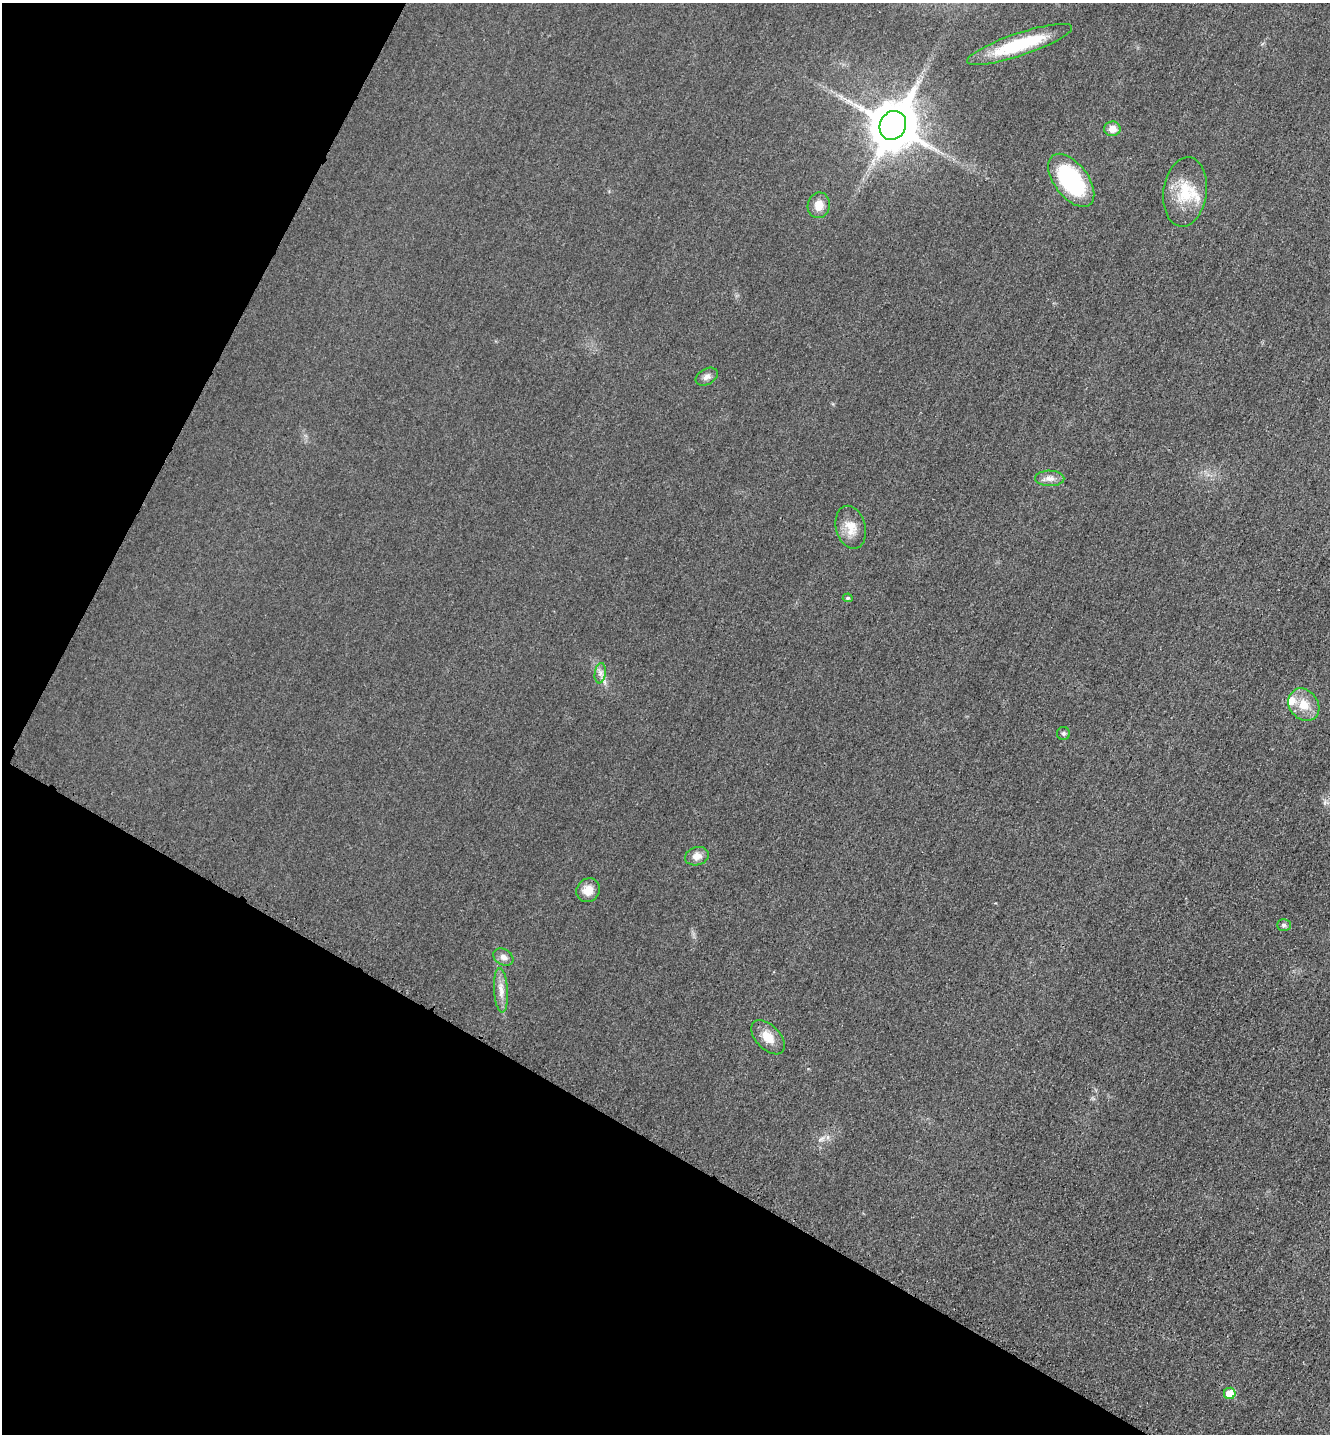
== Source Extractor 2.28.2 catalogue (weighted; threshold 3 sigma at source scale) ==
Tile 9 of 4 x 4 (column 1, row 3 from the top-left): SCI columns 166-1493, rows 1454-2885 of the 5778 x 5772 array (HDU 1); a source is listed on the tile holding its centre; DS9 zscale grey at full resolution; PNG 1332 x 1436 px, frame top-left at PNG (2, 3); each listed source drawn as its Kron ellipse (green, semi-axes under 4 px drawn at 4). Shown black and unused: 29% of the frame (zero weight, under 3 of 4 exposures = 2% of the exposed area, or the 3 px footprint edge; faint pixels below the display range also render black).
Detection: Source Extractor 2.28.2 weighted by HDU 2 'WHT'; one run over the whole footprint, this tile lists its part. Background 0.0185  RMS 0.0056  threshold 0.0254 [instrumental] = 3 sigma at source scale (4.5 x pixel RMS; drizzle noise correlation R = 1.50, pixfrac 1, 0.05/0.05 arcsec/px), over >= 5 px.
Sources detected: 21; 1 inside a brighter listed object's ellipse — not listed separately; the other 20 listed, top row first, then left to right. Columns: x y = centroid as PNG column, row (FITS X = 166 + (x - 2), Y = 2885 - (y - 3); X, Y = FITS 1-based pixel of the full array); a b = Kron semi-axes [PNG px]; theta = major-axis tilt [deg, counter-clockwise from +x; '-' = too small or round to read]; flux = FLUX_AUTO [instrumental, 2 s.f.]
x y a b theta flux
1020 44 55 11 18 33
893 125 15 13 62 2400
1112 129 8 7 - 5.4
1071 180 31 17 -53 60
1185 192 35 21 82 21
819 205 13 11 80 6.2
707 377 12 7 30 2.6
1050 478 14 7 -2 3.7
851 527 22 14 -75 8.8
848 598 5 4 - 0.8
600 673 10 5 82 2.4
1304 705 17 14 -52 9.4
1063 733 6 6 - 1.1
697 856 12 9 17 4.3
588 890 12 11 - 6.4
1284 925 7 5 0 1.3
503 957 11 8 -31 3
501 990 22 7 -86 5.2
768 1037 20 12 -46 8.5
1230 1393 6 5 - 10